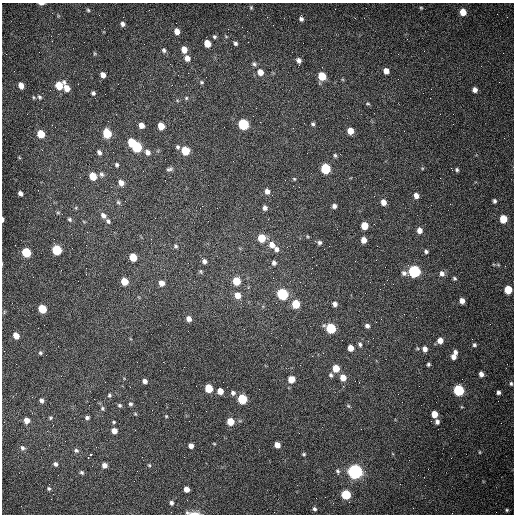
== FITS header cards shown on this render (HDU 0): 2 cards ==
NAXIS1  =                  512 /fastest changing axis
NAXIS2  =                  512 /next to fastest changing axis

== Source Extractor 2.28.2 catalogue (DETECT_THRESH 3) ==
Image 512 x 512 px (HDU 0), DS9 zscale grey, 1 PNG px = 1 image px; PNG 516 x 516 px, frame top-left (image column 1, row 512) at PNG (2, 3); no overlay
Background 1480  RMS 22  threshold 66.2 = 3 sigma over >= 5 px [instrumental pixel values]
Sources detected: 178; all 178 listed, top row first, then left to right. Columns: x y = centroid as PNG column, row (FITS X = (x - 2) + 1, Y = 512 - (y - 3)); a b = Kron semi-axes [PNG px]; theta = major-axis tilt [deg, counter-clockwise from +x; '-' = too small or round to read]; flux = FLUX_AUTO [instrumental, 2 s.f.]
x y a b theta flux
41 4 5 2 - 4100
251 7 5 4 - 1800
421 8 4 4 - 1600
88 10 4 4 - 1800
463 12 6 5 - 18000
301 18 7 5 -87 4600
122 24 5 5 - 4700
177 31 6 5 - 11000
51 36 3 2 - 1300
226 36 5 3 - 1300
214 37 5 5 - 2600
207 43 6 5 - 22000
235 43 5 4 - 3200
184 49 6 5 - 14000
164 50 7 5 -73 3200
94 53 5 3 - 1600
187 58 6 5 - 10000
299 60 5 5 - 5700
254 64 7 5 -42 3200
386 71 6 5 - 12000
260 72 7 6 - 13000
103 75 5 4 - 8500
322 76 6 5 - 40000
201 82 6 5 - 2300
21 85 5 4 - 13000
59 85 7 6 - 36000
67 88 6 5 - 15000
475 90 5 5 - 6800
93 93 5 4 - 3100
105 94 2 2 - 610
33 97 5 3 - 1500
39 97 7 5 -50 3100
186 98 5 4 - 1700
368 104 7 3 -1 2000
243 124 6 5 - 150000
313 124 5 5 - 2700
141 125 5 4 - 10000
161 126 6 5 - 22000
293 128 2 2 - 890
350 131 5 5 - 20000
404 131 2 2 - 630
107 133 6 5 - 66000
41 134 6 5 - 33000
132 142 6 5 - 46000
137 147 6 5 - 110000
178 147 6 5 - 2700
185 151 6 5 - 50000
99 152 6 5 - 4700
147 152 7 6 - 6700
335 155 6 4 -86 2300
117 165 5 5 - 2800
422 168 5 3 - 1500
170 169 9 4 14 3400
325 169 6 5 - 110000
457 170 5 5 - 2800
102 174 7 6 - 4500
93 176 6 5 - 32000
294 179 5 4 - 1600
121 183 7 6 - 9700
299 187 2 2 - 1100
267 191 6 5 - 8400
20 193 5 4 - 5400
416 196 5 4 - 9000
494 201 5 4 - 3200
118 202 7 5 -45 2700
383 202 6 5 - 11000
334 206 4 4 - 5200
76 208 6 3 -73 1600
265 208 5 5 - 5100
58 212 6 4 0 2000
103 215 8 6 -48 6800
3 219 4 2 - 3400
69 219 6 5 - 2600
503 219 6 5 - 39000
108 221 6 5 - 3500
364 226 5 5 - 26000
419 230 5 5 - 11000
307 236 5 3 - 1400
262 238 6 5 - 43000
364 240 5 5 - 11000
319 242 6 5 - 3600
272 245 7 6 - 12000
176 246 6 5 - 2900
276 249 6 6 - 5700
57 250 6 5 - 98000
426 251 5 4 - 3000
26 252 6 5 - 85000
133 257 6 5 - 36000
204 261 6 5 - 5300
274 263 6 6 - 4500
498 265 6 4 -2 1800
312 268 2 2 - 830
201 271 6 4 -57 1900
414 271 6 6 - 280000
404 273 7 6 - 4300
442 274 7 6 - 6400
273 278 2 2 - 700
454 278 4 4 - 2200
124 281 5 5 - 31000
236 281 6 5 - 42000
161 283 6 5 - 11000
508 290 6 5 - 42000
282 294 6 5 - 200000
237 295 6 6 - 17000
462 301 5 4 - 8800
276 303 3 2 - 1200
296 304 6 5 - 50000
335 304 5 5 - 6400
42 309 6 5 - 54000
189 319 6 5 - 7900
381 319 2 2 - 960
367 326 5 5 - 4900
331 328 6 5 - 110000
16 336 5 4 - 17000
440 340 5 5 - 11000
360 344 7 5 -76 3700
474 345 5 4 - 2700
351 348 5 5 - 15000
417 348 5 3 - 1400
425 349 5 5 - 7800
455 352 6 4 -65 4300
40 353 5 5 - 2300
453 357 5 4 - 7700
428 364 3 3 - 2400
336 368 6 5 - 26000
481 374 5 4 - 7200
331 375 7 6 - 3500
343 378 6 6 - 17000
291 379 6 5 - 22000
145 381 4 4 - 6000
511 383 5 4 - 2300
209 388 6 5 - 49000
459 390 6 5 - 170000
220 391 5 5 - 16000
498 392 4 4 - 3800
233 393 5 5 - 4700
109 395 5 5 - 2500
94 399 2 2 - 690
242 399 6 5 - 100000
41 400 5 5 - 4000
130 404 5 4 - 2700
119 405 5 5 - 2700
348 406 5 4 - 1900
102 408 6 5 - 2700
135 414 5 4 - 1600
434 414 5 5 - 20000
166 416 4 3 - 1400
50 418 5 4 - 2100
87 418 5 4 - 3700
26 420 6 5 - 11000
189 421 2 2 - 680
230 421 5 5 - 28000
114 422 5 4 - 1800
437 422 6 6 - 4800
114 431 5 5 - 13000
214 444 4 3 - 1200
277 445 5 5 - 14000
191 446 5 4 - 8200
23 448 7 6 - 4000
76 450 7 6 - 3500
480 452 5 3 - 1300
90 454 5 3 - 15000
304 454 4 3 - 2000
55 464 5 4 - 4200
104 465 5 5 - 8300
149 465 4 4 - 1600
338 471 7 5 -71 2600
82 472 6 4 -42 2600
355 472 6 6 - 710000
400 484 2 2 - 680
49 488 5 5 - 2400
186 489 5 4 - 13000
346 494 5 5 - 91000
316 498 2 2 - 3500
171 503 5 4 - 4100
314 509 4 4 - 2900
507 510 5 4 - 2400
193 513 16 4 -4 11000
At the frame edge (FLAGS 8, measured only in part): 3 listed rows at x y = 41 4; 3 219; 193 513